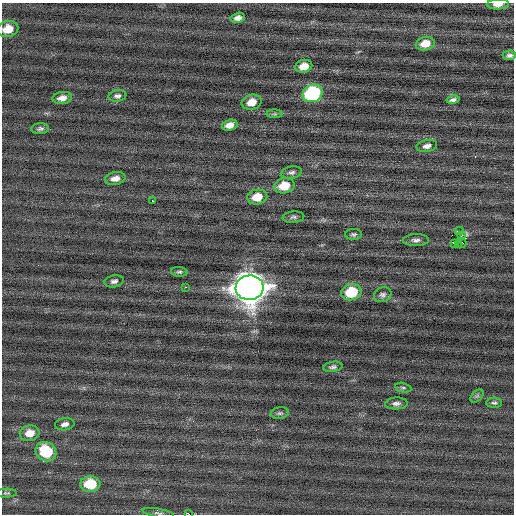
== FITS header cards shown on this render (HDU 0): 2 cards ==
NAXIS1  =                  512 / Axis length
NAXIS2  =                  512 / Axis length

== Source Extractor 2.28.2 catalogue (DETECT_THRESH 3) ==
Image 512 x 512 px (HDU 0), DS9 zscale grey, 1 PNG px = 1 image px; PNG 516 x 516 px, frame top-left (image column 1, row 512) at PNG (2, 3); each listed source drawn as its Kron ellipse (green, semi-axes under 4 px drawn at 4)
Background -0.0165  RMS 0.71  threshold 2.14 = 3 sigma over >= 5 px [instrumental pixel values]
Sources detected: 48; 1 with non-positive FLUX_AUTO (blend fragments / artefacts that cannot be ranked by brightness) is neither listed nor drawn; the other 47 listed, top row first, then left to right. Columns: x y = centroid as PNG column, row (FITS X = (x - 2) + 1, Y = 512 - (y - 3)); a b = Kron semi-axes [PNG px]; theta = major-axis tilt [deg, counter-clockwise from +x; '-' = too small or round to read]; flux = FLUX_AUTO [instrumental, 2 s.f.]
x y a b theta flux
498 4 11 5 3 390
238 18 7 5 14 230
8 29 10 8 13 730
425 44 9 6 10 650
509 55 7 5 4 140
304 66 8 6 14 510
312 93 10 8 22 5500
117 96 9 6 11 160
62 98 9 6 9 330
453 100 7 4 11 140
252 102 10 7 15 550
275 114 8 4 0 80
230 125 8 5 17 320
40 129 9 5 4 130
427 146 10 6 9 230
292 172 10 6 11 150
115 179 10 6 11 320
284 186 10 7 11 990
257 197 10 7 10 880
152 201 3 2 - 180
293 217 11 5 5 140
459 231 4 2 - 800
354 234 8 5 1 110
461 236 3 2 - 29
416 240 13 6 1 190
461 243 5 4 - 130
455 244 4 2 - 150
458 245 3 2 - 130
179 272 8 5 -5 100
114 281 10 6 10 170
185 287 2 2 - 210
249 288 14 12 6 83000
351 292 10 8 13 1800
383 295 9 7 21 150
333 367 10 5 10 130
403 388 8 4 -12 90
477 396 8 5 45 88
396 403 11 6 2 190
494 403 8 5 -2 99
280 413 9 5 9 110
65 424 10 6 8 200
30 433 10 7 11 570
46 452 11 9 -32 2100
90 484 10 7 3 1800
6 493 10 4 1 90
158 513 16 4 -10 130
189 514 2 2 - 920
At the frame edge (FLAGS 8, measured only in part): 4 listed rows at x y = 498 4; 8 29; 158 513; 189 514
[1 non-positive-flux detection neither listed nor drawn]